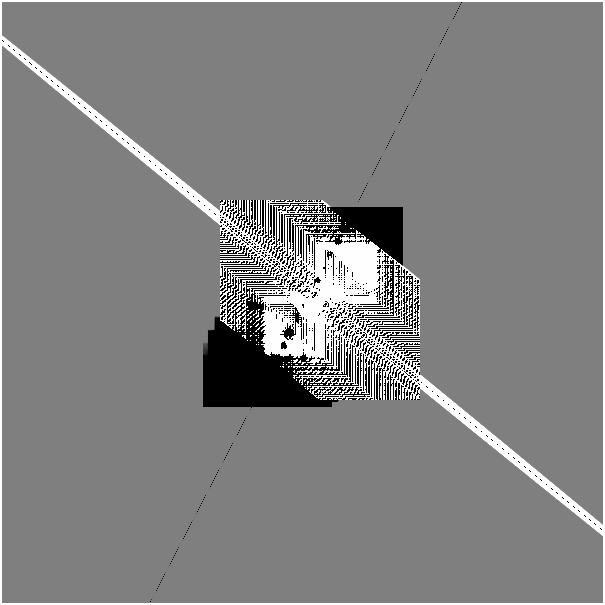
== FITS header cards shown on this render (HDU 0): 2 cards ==
NAXIS1  =                  601
NAXIS2  =                  601

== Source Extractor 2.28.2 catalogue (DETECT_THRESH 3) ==
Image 601 x 601 px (HDU 0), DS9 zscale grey, 1 PNG px = 1 image px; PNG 605 x 605 px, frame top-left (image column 1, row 601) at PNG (2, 2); no overlay
Background 0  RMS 9.7e-11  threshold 2.92e-10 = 3 sigma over >= 5 px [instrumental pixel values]
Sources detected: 62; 34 with non-positive FLUX_AUTO (blend fragments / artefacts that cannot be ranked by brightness) are not listed; the other 28 listed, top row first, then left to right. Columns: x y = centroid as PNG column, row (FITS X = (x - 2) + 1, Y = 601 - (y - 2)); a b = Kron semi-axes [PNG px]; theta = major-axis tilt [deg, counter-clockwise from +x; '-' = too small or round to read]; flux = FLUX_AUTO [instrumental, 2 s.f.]
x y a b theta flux
319 217 5 2 - 2.0e-06
326 218 2 2 - 1.9e-06
443 223 27 26 - 5.3e-07
313 228 5 2 - 3.1e-05
322 228 3 2 - 1.9e-05
326 228 2 2 - 1.4e-05
332 228 4 2 - 1.8e-05
319 233 3 2 - 6.9e-06
323 233 2 2 - 9.7e-06
338 233 3 2 - 1.1e-05
332 239 3 2 - 5.8e-05
320 299 11 8 -31 5.7e+01
238 309 5 2 - 2.1e-05
509 315 78 42 -90 2.3e-06
257 316 4 2 - 6.1e-05
257 325 3 2 - 6.6e-05
244 336 3 2 - 4.7e-06
295 361 3 2 - 5.9e-05
305 366 3 2 - 1.1e-05
320 366 4 2 - 3.2e-05
309 371 4 2 - 8.9e-06
314 371 4 2 - 1.4e-05
318 371 4 2 - 4.4e-05
299 376 3 2 - 3.8e-06
324 381 3 2 - 2.0e-05
307 382 2 2 - 3.8e-06
313 382 3 2 - 3.2e-06
313 387 3 2 - 5.2e-06
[34 non-positive-flux detections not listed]